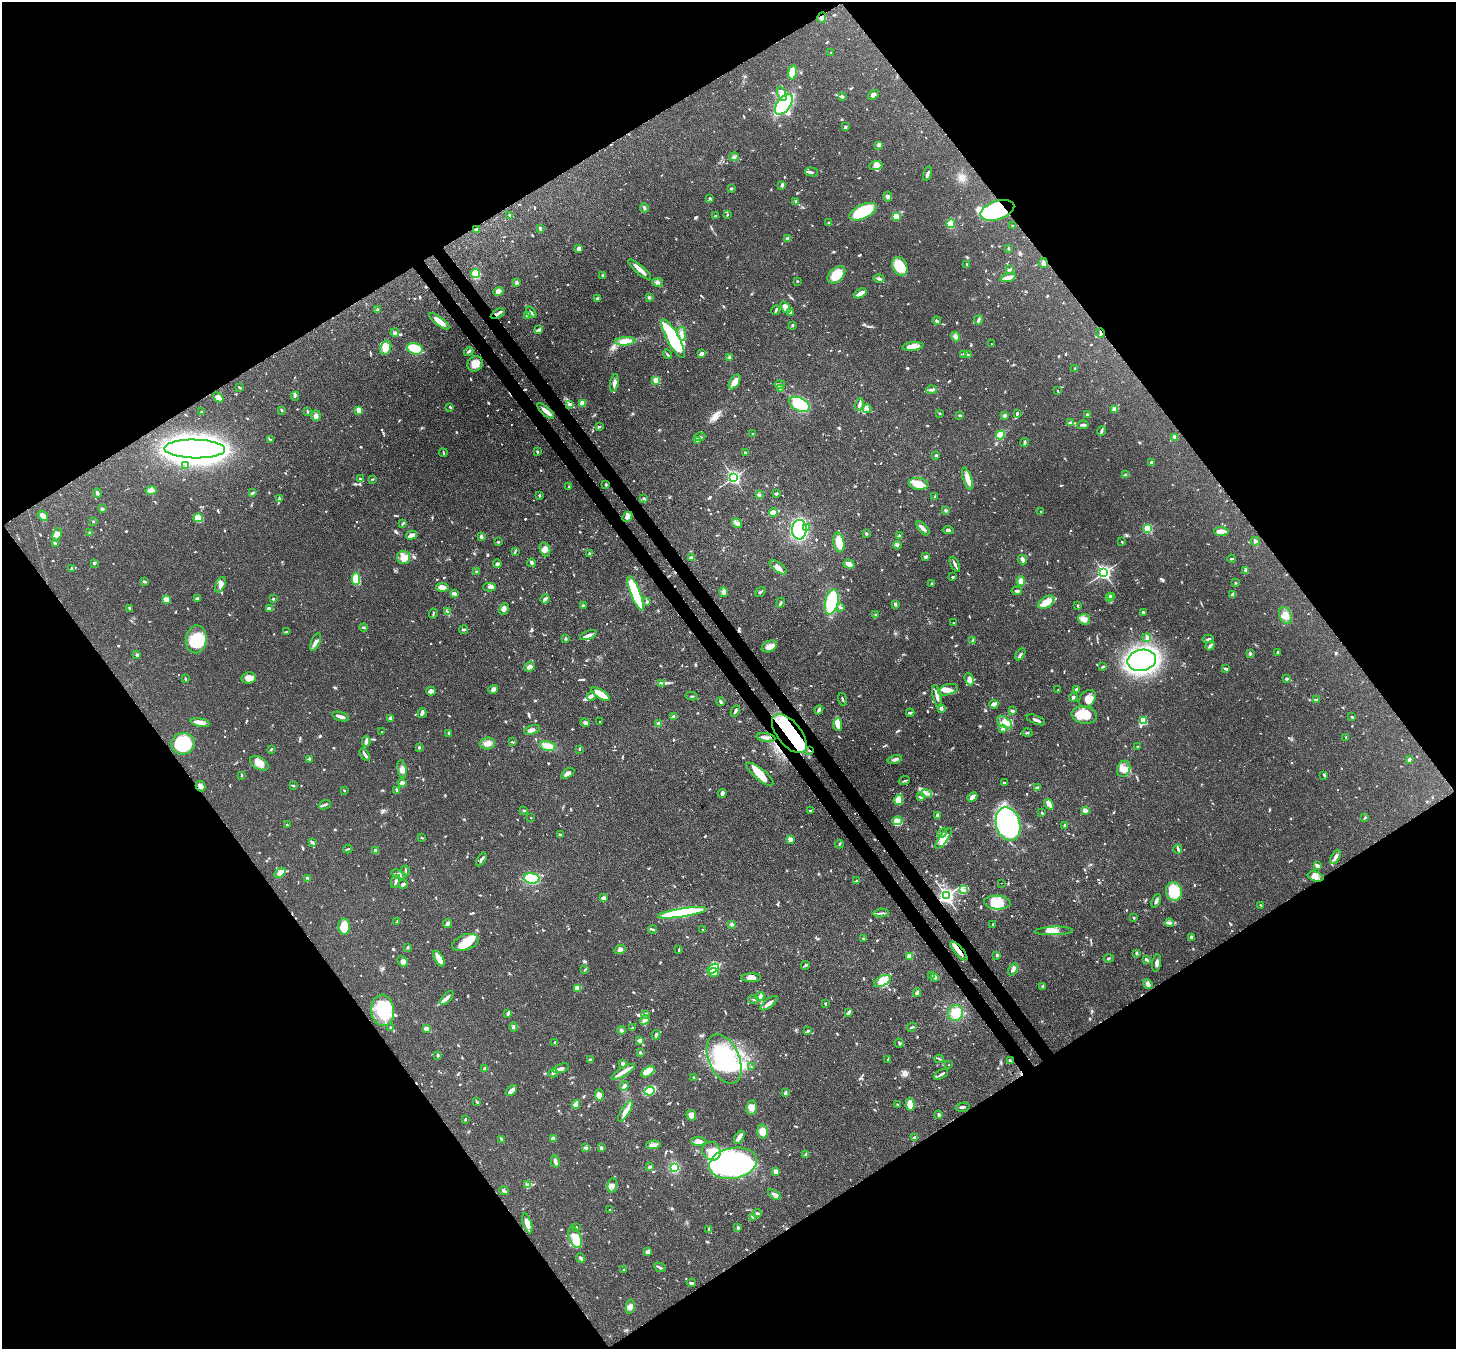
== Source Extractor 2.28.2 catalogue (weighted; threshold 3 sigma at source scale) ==
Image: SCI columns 82-5897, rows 212-5599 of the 5974 x 5946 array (HDU 1 of 3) = the unmasked area's bounding box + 8 px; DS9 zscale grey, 4 x 4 block average (1 PNG px = mean of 4 x 4 image px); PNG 1458 x 1351 px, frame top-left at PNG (2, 2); each listed source drawn as its Kron ellipse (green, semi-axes under 4 px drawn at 4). Shown black and unused: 50% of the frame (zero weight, under 3 of 4 exposures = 7% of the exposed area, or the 3 px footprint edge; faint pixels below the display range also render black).
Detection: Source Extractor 2.28.2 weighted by HDU 2 'WHT'. Background 0.0888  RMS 0.0038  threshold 0.0173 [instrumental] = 3 sigma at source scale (4.5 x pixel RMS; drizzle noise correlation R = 1.50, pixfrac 1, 0.05/0.05 arcsec/px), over >= 5 px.
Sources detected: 1198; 1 too faint to see at this stretch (4 x 4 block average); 13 inside a brighter object's white glare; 14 cosmic-ray / hot-pixel residue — neither listed nor drawn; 21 coinciding with a brighter row at this scale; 86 inside a brighter listed object's ellipse — not listed separately; of the other 1063, all 500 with FLUX_AUTO >= 2.13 (the completeness limit of this list) listed and drawn (563 fainter detections not listed), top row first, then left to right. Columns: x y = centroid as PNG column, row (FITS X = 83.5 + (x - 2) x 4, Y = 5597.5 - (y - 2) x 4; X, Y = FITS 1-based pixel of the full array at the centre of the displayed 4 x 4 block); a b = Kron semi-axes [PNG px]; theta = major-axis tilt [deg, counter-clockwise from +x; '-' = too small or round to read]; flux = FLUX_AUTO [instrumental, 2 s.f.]
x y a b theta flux
822 18 5 4 - 9.3
831 52 2 2 - 2.2
792 72 7 4 81 59
782 94 7 3 -69 12
874 95 6 4 37 9.4
842 96 4 2 - 2.9
784 104 12 6 52 270
845 127 3 2 - 4.1
878 145 4 3 - 7.9
734 157 4 2 - 3.3
876 165 6 3 5 7.6
812 172 7 2 -14 5.4
927 174 7 2 72 8.6
782 185 3 2 - 5.5
731 188 3 2 - 3.6
888 196 5 4 - 5.6
710 198 2 2 - 3.2
796 201 3 3 - 3.7
644 208 5 2 - 4.3
997 210 17 9 18 250
863 212 15 7 25 130
510 215 4 2 - 3.9
727 215 3 2 - 2.1
715 216 2 2 - 2.7
896 216 3 2 - 47
828 223 2 2 - 10
951 224 4 3 - 53
1013 225 2 2 - 2.2
540 228 3 2 - 4.5
476 229 4 2 - 3.8
788 239 3 3 - 11
579 249 4 3 - 8.9
1008 249 2 2 - 2.4
1043 263 5 3 - 7
967 264 2 2 - 2.3
900 266 10 7 -63 62
640 270 14 3 -40 21
1009 270 4 2 - 4.7
476 274 4 4 - 44
603 275 4 2 - 2.9
836 275 10 6 43 60
1008 278 8 3 17 14
879 279 5 3 - 6.2
797 281 2 2 - 2.8
657 282 5 3 - 5.9
516 283 3 3 - 5.3
498 291 5 4 - 14
860 293 7 2 27 22
649 297 2 2 - 13
597 299 3 2 - 3.7
785 307 6 3 -54 22
377 310 4 2 - 4.5
776 310 5 2 - 3.9
531 312 6 2 -54 3.6
790 312 3 2 - 6.3
498 314 7 3 30 6.9
527 315 3 3 - 7.3
979 320 4 2 - 7.1
439 321 12 3 -38 36
937 321 4 3 - 4.1
793 325 3 2 - 3.1
539 329 4 3 - 4.4
395 333 4 3 - 6.2
1100 333 4 2 - 6.5
682 334 7 3 -80 7.5
955 336 5 3 - 6.2
673 338 22 6 -62 170
625 341 10 4 5 38
991 344 2 2 - 3.4
913 346 10 3 6 36
386 348 7 5 68 28
415 349 8 5 -17 73
469 351 5 2 - 4.1
667 354 5 2 - 3.1
701 354 4 2 - 11
964 354 4 2 - 3.5
968 355 3 3 - 3.2
730 358 3 3 - 5.1
475 364 8 7 - 22
1075 368 3 2 - 3
656 380 3 3 - 17
735 382 8 4 56 19
614 383 9 3 79 11
780 385 5 3 - 4.5
239 387 3 2 - 3.1
780 388 2 2 - 4.6
931 390 5 3 - 6.4
1058 391 3 2 - 2.3
295 396 4 2 - 3.1
218 397 6 4 -43 24
583 403 3 3 - 18
570 404 3 2 - 5.1
799 404 11 6 -25 190
859 404 6 2 75 10
450 407 2 2 - 4.3
867 409 4 3 - 5.5
1115 409 4 3 - 18
282 410 3 2 - 3.2
359 410 4 3 - 13
307 411 4 2 - 2.2
546 411 10 3 -43 15
202 412 3 2 - 3
940 413 3 2 - 2.1
1017 413 4 2 - 3.6
960 415 2 2 - 3.7
1088 415 3 2 - 9.5
316 416 5 4 - 8.1
1004 416 3 3 - 4.4
1070 423 3 2 - 7.5
1083 425 6 2 4 7.6
600 426 3 2 - 2.7
1102 431 5 2 - 5.1
753 434 2 2 - 5
1000 435 5 3 - 66
700 437 6 2 10 4.5
1175 437 3 2 - 12
270 439 3 2 - 2.3
698 441 3 2 - 3
1025 442 4 2 - 5.4
195 449 30 9 -1 2700
537 452 3 2 - 2.3
443 453 4 2 - 2.6
745 453 2 2 - 10
936 455 2 2 - 5.1
1151 462 2 2 - 4.8
186 465 3 2 - 3.4
1126 475 3 3 - 3.1
733 477 2 2 - 710
360 479 3 2 - 3.4
372 479 3 2 - 2.2
967 479 12 4 -73 20
606 484 2 2 - 3.5
918 484 10 6 -8 33
569 487 3 2 - 2.2
151 490 6 4 12 8.8
97 493 5 2 - 5.2
252 493 3 2 - 5.2
776 493 3 2 - 5.3
539 495 3 2 - 2.6
759 495 3 3 - 5
935 496 3 2 - 2.4
644 498 3 2 - 3.1
279 499 3 2 - 2.6
102 509 2 2 - 6.2
945 510 3 2 - 3.3
773 512 4 3 - 15
1041 512 2 2 - 2.2
43 516 6 4 -40 14
627 517 6 4 45 14
198 518 4 4 - 37
93 521 2 2 - 3
737 523 5 2 - 5.4
402 524 3 2 - 2.2
807 527 3 3 - 3.8
923 528 8 3 -47 11
1148 529 2 2 - 200
799 530 10 7 86 210
948 530 6 2 -7 4.2
1221 532 7 3 -5 35
90 533 3 3 - 3.2
866 533 2 2 - 11
57 534 6 4 64 10
412 535 6 3 15 12
899 536 4 3 - 3.5
481 537 4 2 - 5.9
1255 541 4 3 - 5.9
498 542 2 2 - 3.6
1122 542 2 2 - 2.5
55 543 4 3 - 3.8
839 543 10 5 -82 39
897 545 4 3 - 5
545 549 7 5 -70 11
515 551 4 2 - 2.4
590 554 2 2 - 17
925 557 3 2 - 7.4
404 558 6 6 - 30
691 558 3 3 - 5.6
1231 559 4 2 - 2.8
1023 560 5 3 - 8.8
94 563 3 2 - 4.5
532 563 4 3 - 5.7
497 564 4 2 - 4.6
849 564 6 4 -18 9.6
955 564 8 2 -63 8.1
778 567 10 4 -38 14
71 568 3 2 - 2.6
1246 570 3 2 - 7.9
476 572 3 2 - 3
1104 572 2 2 - 840
952 577 2 2 - 3
356 579 6 3 -88 73
144 581 3 2 - 5
1021 581 4 3 - 16
1236 583 2 2 - 2.3
932 584 3 2 - 3
220 585 8 4 65 11
489 587 6 3 -1 6.8
442 588 6 4 -3 16
1017 591 5 2 - 5.2
724 592 5 4 - 5.8
760 592 6 2 38 3.4
454 593 4 2 - 7.9
635 593 18 5 -68 170
1233 595 4 3 - 9.5
1111 596 2 2 - 7
1110 598 3 3 - 6.9
166 599 2 2 - 70
197 599 3 2 - 7.6
273 599 2 2 - 9.5
545 599 4 2 - 7.4
647 602 3 2 - 4.5
781 602 5 2 - 4
832 602 13 6 77 130
1046 602 9 5 33 19
895 604 3 2 - 5.8
583 605 3 2 - 3.3
1078 606 2 2 - 3.5
840 607 4 2 - 2.6
129 608 3 2 - 3.6
269 608 4 3 - 3.6
504 609 6 3 66 10
448 612 4 2 - 2.1
1143 612 3 2 - 2.3
433 613 5 2 - 2.6
876 615 3 2 - 2.4
1285 615 9 6 -63 18
1084 619 6 5 - 12
953 623 2 2 - 3
364 627 4 2 - 3.1
464 630 4 2 - 4.2
286 632 4 2 - 2.5
588 635 9 3 20 10
566 638 3 2 - 2.4
1147 638 4 3 - 6.3
196 639 14 10 83 91
1208 639 5 2 - 4
973 641 3 3 - 7.6
315 642 9 3 66 12
769 646 8 5 28 14
1210 646 5 2 - 6.2
1277 652 2 2 - 3.5
1250 653 3 3 - 4.2
1020 654 6 2 58 4.1
137 655 2 2 - 13
1142 660 14 10 11 670
530 667 5 4 - 9.1
1103 667 3 2 - 3.8
1226 669 4 2 - 6
249 678 7 5 10 16
185 679 4 2 - 2.8
969 679 6 4 -73 9.8
1287 679 4 3 - 4.7
661 683 3 2 - 2.5
1077 689 4 3 - 5.3
493 690 5 3 - 12
948 690 10 5 17 16
1058 690 3 2 - 2.4
431 691 5 3 - 9.2
601 694 10 3 -33 61
591 696 5 4 - 5.7
692 696 6 2 -9 2.2
937 696 11 3 -76 15
1073 697 4 3 - 3.9
843 699 6 2 -72 3
1087 699 10 7 51 19
1316 699 4 2 - 2.2
721 702 4 2 - 3.5
994 704 4 2 - 13
941 708 2 2 - 10
819 710 4 3 - 5.5
735 711 6 2 64 5.4
1012 711 3 2 - 5.1
422 713 5 3 - 7.2
910 713 4 2 - 5.3
1084 715 13 8 -10 66
340 716 8 2 -17 12
673 717 4 3 - 9.1
1352 717 3 2 - 2.5
391 718 4 3 - 7.1
1036 720 10 2 -22 7.8
1143 721 2 2 - 150
600 722 2 2 - 3.8
1004 722 8 5 -33 19
200 723 9 3 -11 19
585 723 5 3 - 8.3
659 724 4 3 - 9.7
838 724 6 3 -87 28
1003 729 3 2 - 2.5
532 730 8 3 17 7.7
382 732 2 2 - 3
449 733 3 2 - 3.7
1027 733 5 2 - 2.7
789 734 23 12 -51 150
766 737 9 2 -9 6.7
1346 738 3 2 - 3.1
366 741 5 3 - 5.6
512 742 4 2 - 2.3
487 743 7 6 - 14
183 744 11 11 - 140
548 746 8 4 -13 23
419 747 3 2 - 3
1138 747 2 2 - 3.4
271 749 3 2 - 2.5
579 749 3 2 - 2.6
809 751 3 2 - 2.5
365 754 7 2 -56 7
309 759 4 2 - 2.3
895 759 7 3 14 6.2
1409 760 3 2 - 7.2
259 763 10 6 -32 24
402 769 9 4 -81 10
1124 769 8 6 68 20
568 773 7 4 32 10
760 774 17 5 -39 39
241 775 3 2 - 2.1
1324 775 4 2 - 2.2
904 781 6 2 21 3.7
402 783 4 4 - 9.3
1004 783 2 2 - 2.4
293 785 3 2 - 3.2
201 786 5 4 - 8.9
1038 787 3 3 - 3.1
344 790 3 2 - 2.7
397 790 4 2 - 8.5
722 793 4 3 - 6.9
926 794 6 2 -11 5.9
920 797 4 2 - 2.5
972 797 5 3 - 12
899 800 5 4 - 43
1049 804 6 4 -51 10
325 805 6 2 21 4.3
524 810 3 2 - 2.6
810 810 2 2 - 2.9
1085 810 2 2 - 53
1042 813 2 2 - 4.6
937 815 3 2 - 4.7
531 818 2 2 - 3.2
1365 818 3 2 - 3
897 821 5 4 - 27
1008 824 17 12 -75 520
287 825 3 2 - 2.3
1065 825 3 2 - 4.6
942 833 5 3 - 6.2
560 835 2 2 - 3.3
422 837 3 2 - 2.5
944 838 12 4 53 22
790 839 2 2 - 52
312 842 2 2 - 6.1
839 844 4 2 - 2.7
348 849 4 2 - 3
1178 849 4 2 - 4.1
376 851 3 3 - 15
1335 857 8 3 64 7.6
481 859 8 2 57 6.7
1318 866 4 3 - 7.5
405 871 5 2 - 3.4
280 873 6 4 34 11
398 874 7 4 -19 9.2
1315 876 8 5 -15 12
308 878 4 2 - 3
532 878 8 5 -7 120
396 881 7 2 67 5.4
856 881 4 2 - 3.9
1002 883 2 2 - 3.9
403 884 5 2 - 5
963 890 3 3 - 5.1
1174 891 9 8 - 87
946 896 3 2 - 1000
603 898 3 2 - 8.6
1156 901 7 2 68 5.7
997 902 13 7 -3 35
1260 905 3 2 - 2.6
682 913 24 4 9 250
881 913 8 2 4 5
1134 918 2 2 - 8
397 922 3 2 - 2.5
448 923 5 2 - 8.2
1170 923 4 2 - 4.5
732 924 3 3 - 5.2
993 924 2 2 - 3.5
344 926 8 6 -88 48
652 929 4 2 - 3.9
703 930 2 2 - 3.1
1054 931 19 4 2 20
1191 937 3 2 - 6.5
863 938 2 2 - 2.7
465 942 14 7 20 47
408 947 3 3 - 2.7
620 950 6 4 24 7
679 950 4 2 - 2.5
959 951 12 3 -50 23
1136 953 3 2 - 2.5
997 955 2 2 - 3.8
909 956 2 2 - 61
1109 958 5 2 - 2.9
439 959 9 3 -59 29
1147 960 4 2 - 3.5
402 961 6 4 -42 12
1157 963 9 3 80 7.7
805 965 4 2 - 3.9
713 968 6 3 34 66
1013 969 6 3 58 10
585 970 3 2 - 2.3
714 972 5 4 - 14
932 976 4 2 - 2.8
751 978 10 4 1 14
935 978 3 3 - 4.2
883 981 9 5 29 21
1148 984 5 3 - 8.5
1042 986 3 2 - 2.5
577 988 4 3 - 19
917 993 4 2 - 5.6
760 997 4 3 - 20
447 998 8 3 47 8.1
753 1000 6 2 -10 2.7
769 1003 10 3 37 13
825 1004 2 2 - 3.4
383 1010 16 11 -85 100
849 1012 4 3 - 5.6
956 1013 8 7 - 37
508 1014 3 2 - 8.1
646 1014 3 3 - 3.4
645 1020 5 4 - 13
514 1027 4 2 - 3.4
633 1027 2 2 - 2.4
912 1027 5 2 - 3.3
390 1028 3 2 - 2.4
427 1029 3 2 - 27
621 1030 4 2 - 6.6
808 1031 2 2 - 4.6
656 1035 4 2 - 4.9
640 1041 3 2 - 12
555 1043 3 2 - 6.9
899 1043 5 2 - 2.6
640 1052 3 2 - 2.7
438 1055 3 2 - 3.9
724 1059 26 15 -66 160
888 1059 4 2 - 3.3
939 1059 4 2 - 2.7
590 1060 3 3 - 4.9
1010 1060 4 2 - 2.4
623 1064 3 2 - 7.8
949 1065 2 2 - 3.2
751 1067 2 2 - 2.7
485 1068 3 2 - 6.1
561 1068 8 3 18 9.1
623 1072 14 2 32 31
648 1072 7 4 37 35
553 1073 5 2 - 3.5
941 1074 8 2 27 5.5
694 1077 2 2 - 2.4
624 1086 5 3 - 5.6
511 1090 6 3 42 16
649 1091 5 3 - 72
785 1093 3 2 - 7.5
599 1095 5 4 - 16
477 1102 3 2 - 2.2
576 1104 4 2 - 31
910 1104 6 4 -87 43
897 1105 4 2 - 2.2
963 1107 7 2 11 5
752 1108 7 5 79 14
625 1111 12 4 58 20
691 1115 5 5 - 12
939 1115 3 2 - 6.3
465 1119 2 2 - 2.9
763 1132 7 5 -80 24
739 1137 7 3 57 9
914 1137 3 2 - 2.4
553 1138 2 2 - 13
501 1139 3 2 - 2.4
699 1142 7 4 -1 17
653 1145 7 4 4 9.4
586 1148 3 3 - 3.3
601 1148 4 3 - 5
711 1151 10 8 -49 28
806 1154 3 2 - 4.3
555 1161 6 3 -77 8
733 1163 24 15 11 700
650 1167 3 2 - 8.5
674 1167 4 4 - 43
776 1171 2 2 - 46
527 1185 3 2 - 2.6
612 1185 7 4 77 10
504 1191 5 2 - 9
774 1195 7 2 -35 7.2
610 1210 2 2 - 4.6
758 1213 4 2 - 7.7
753 1217 4 2 - 2.6
527 1223 10 4 -73 17
576 1227 2 2 - 3
738 1228 3 2 - 6.4
709 1230 4 2 - 3.3
575 1237 11 6 -69 41
648 1252 3 3 - 12
581 1258 5 2 - 5.7
660 1267 6 2 -23 3.8
624 1270 2 2 - 3.4
691 1283 4 2 - 5.1
630 1307 7 4 78 9.4
Overlapping masked pixels (flux is a lower limit): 9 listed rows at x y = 822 18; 997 210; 498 314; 1100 333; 546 411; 789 734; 809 751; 946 896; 959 951
Diffuse or blended objects may show on this block-average render without a row.